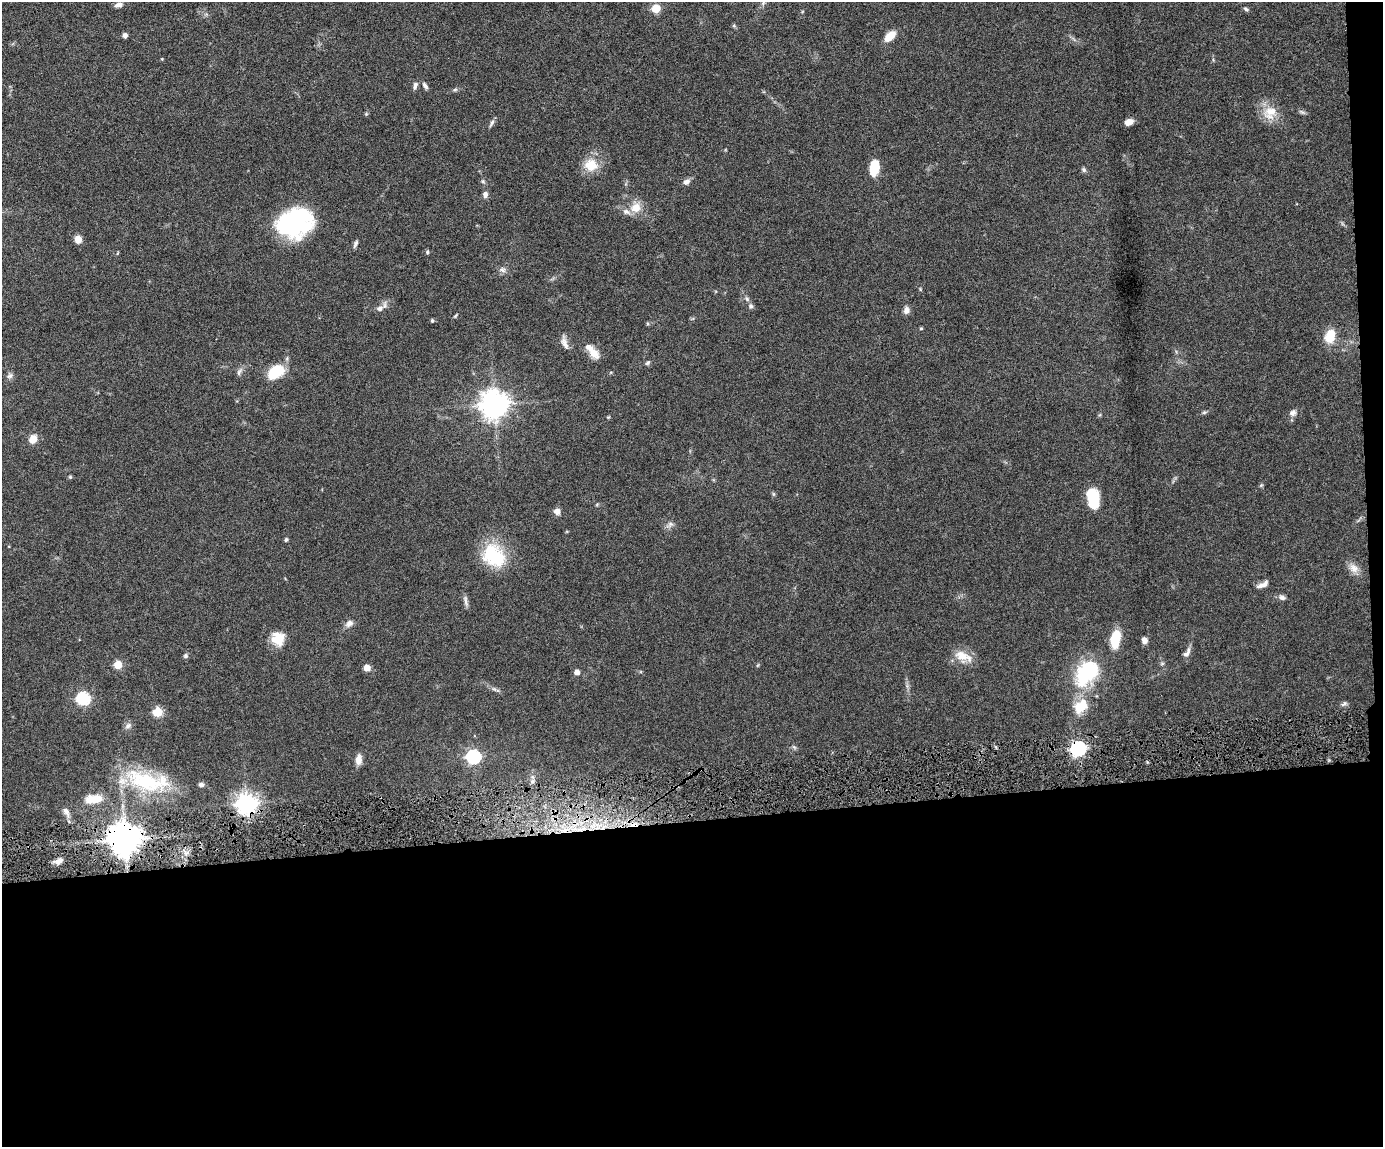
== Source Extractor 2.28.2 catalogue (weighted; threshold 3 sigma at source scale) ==
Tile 12 of 3 x 4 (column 3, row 4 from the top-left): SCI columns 3004-4384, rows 2-1146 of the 4519 x 4583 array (HDU 1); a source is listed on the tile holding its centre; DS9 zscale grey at full resolution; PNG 1385 x 1149 px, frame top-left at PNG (2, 2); no overlay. Shown black and unused: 30% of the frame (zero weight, under 4 of 8 exposures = <1% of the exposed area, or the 3 px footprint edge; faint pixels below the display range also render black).
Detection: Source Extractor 2.28.2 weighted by HDU 2 'WHT'; one run over the whole footprint, this tile lists its part. Background 0.0445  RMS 0.0037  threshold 0.0153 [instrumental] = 3 sigma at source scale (4.09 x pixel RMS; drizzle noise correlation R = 1.36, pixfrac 0.8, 0.05/0.05 arcsec/px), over >= 5 px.
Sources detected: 93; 2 inside a brighter object's white glare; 1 cosmic-ray / hot-pixel residue — not listed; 4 inside a brighter listed object's ellipse — not listed separately; the other 86 listed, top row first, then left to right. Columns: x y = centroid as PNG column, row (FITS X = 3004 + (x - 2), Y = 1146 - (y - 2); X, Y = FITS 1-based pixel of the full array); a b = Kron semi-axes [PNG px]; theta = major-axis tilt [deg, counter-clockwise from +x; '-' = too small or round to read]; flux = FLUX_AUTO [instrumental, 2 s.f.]
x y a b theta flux
763 3 7 4 46 0.64
119 5 11 6 10 1.3
656 8 5 5 - 13
1246 9 7 4 -17 0.66
734 26 6 4 -1 0.44
125 35 5 5 - 1.1
890 36 12 6 44 5.9
162 59 4 3 - 0.27
415 86 10 5 74 1
425 86 9 5 -57 0.99
455 90 7 4 1 0.56
1271 111 22 15 20 5.9
1302 112 9 3 -31 0.65
366 114 5 5 - 0.37
1129 122 8 6 24 2.9
492 123 12 4 61 0.88
591 165 20 17 -10 6.3
874 168 14 8 79 9.9
1084 170 7 6 - 0.74
483 181 6 5 - 0.56
686 182 8 6 22 1.5
485 194 8 6 -84 1.3
636 208 13 11 36 4.5
294 220 38 26 -13 40
78 239 8 7 - 2.8
355 244 11 4 65 0.81
427 252 5 4 - 0.44
502 270 10 7 -15 1.2
747 299 7 4 -46 0.73
751 306 7 6 - 0.83
380 308 10 8 27 1.8
906 310 9 7 82 1.6
455 316 6 3 59 0.38
432 321 4 4 - 0.61
921 328 4 3 - 0.42
1330 336 15 11 70 6.5
565 343 19 6 -71 1.9
594 353 14 9 -42 3.8
648 363 7 4 45 0.63
239 372 11 6 64 1.1
275 372 14 9 35 15
10 376 9 7 51 1.1
494 404 9 8 - 440
1204 412 6 4 2 0.54
1293 413 10 8 42 1.5
33 439 11 9 66 3.2
70 477 5 5 - 0.42
1261 485 5 4 - 0.43
773 494 6 4 -89 0.46
1091 494 16 12 5 6.6
557 511 8 8 - 1.6
670 524 8 6 21 1.1
286 540 5 5 - 0.55
494 556 30 24 -46 18
1354 568 15 11 -43 2.7
1263 585 16 6 25 1.9
1282 597 9 6 -18 1.2
465 601 16 5 -79 1.3
349 623 12 8 41 1.7
278 638 17 15 -68 5.8
1115 639 21 10 80 8.2
1144 640 7 6 - 1.6
1187 653 16 6 55 1.7
186 656 6 6 - 0.71
963 656 26 11 -21 5.2
1162 664 6 4 1 0.51
118 665 5 5 - 11
367 668 6 6 - 2.5
577 672 5 4 - 2.1
1087 673 32 19 52 26
494 689 7 4 -18 0.7
83 698 6 6 - 47
1344 704 10 4 26 0.77
1081 706 22 15 48 7.6
157 712 5 5 - 17
128 726 9 6 30 1.1
1078 749 6 6 - 89
473 757 6 6 - 58
359 760 12 7 84 2.5
147 781 61 23 -13 27
532 781 6 5 - 0.77
93 799 23 11 6 5.6
247 804 7 7 - 230
66 812 13 6 -63 1.8
125 839 9 9 - 790
58 861 10 7 20 1.6
Overlapping masked pixels (flux is a lower limit): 3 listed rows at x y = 1078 749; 247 804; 125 839